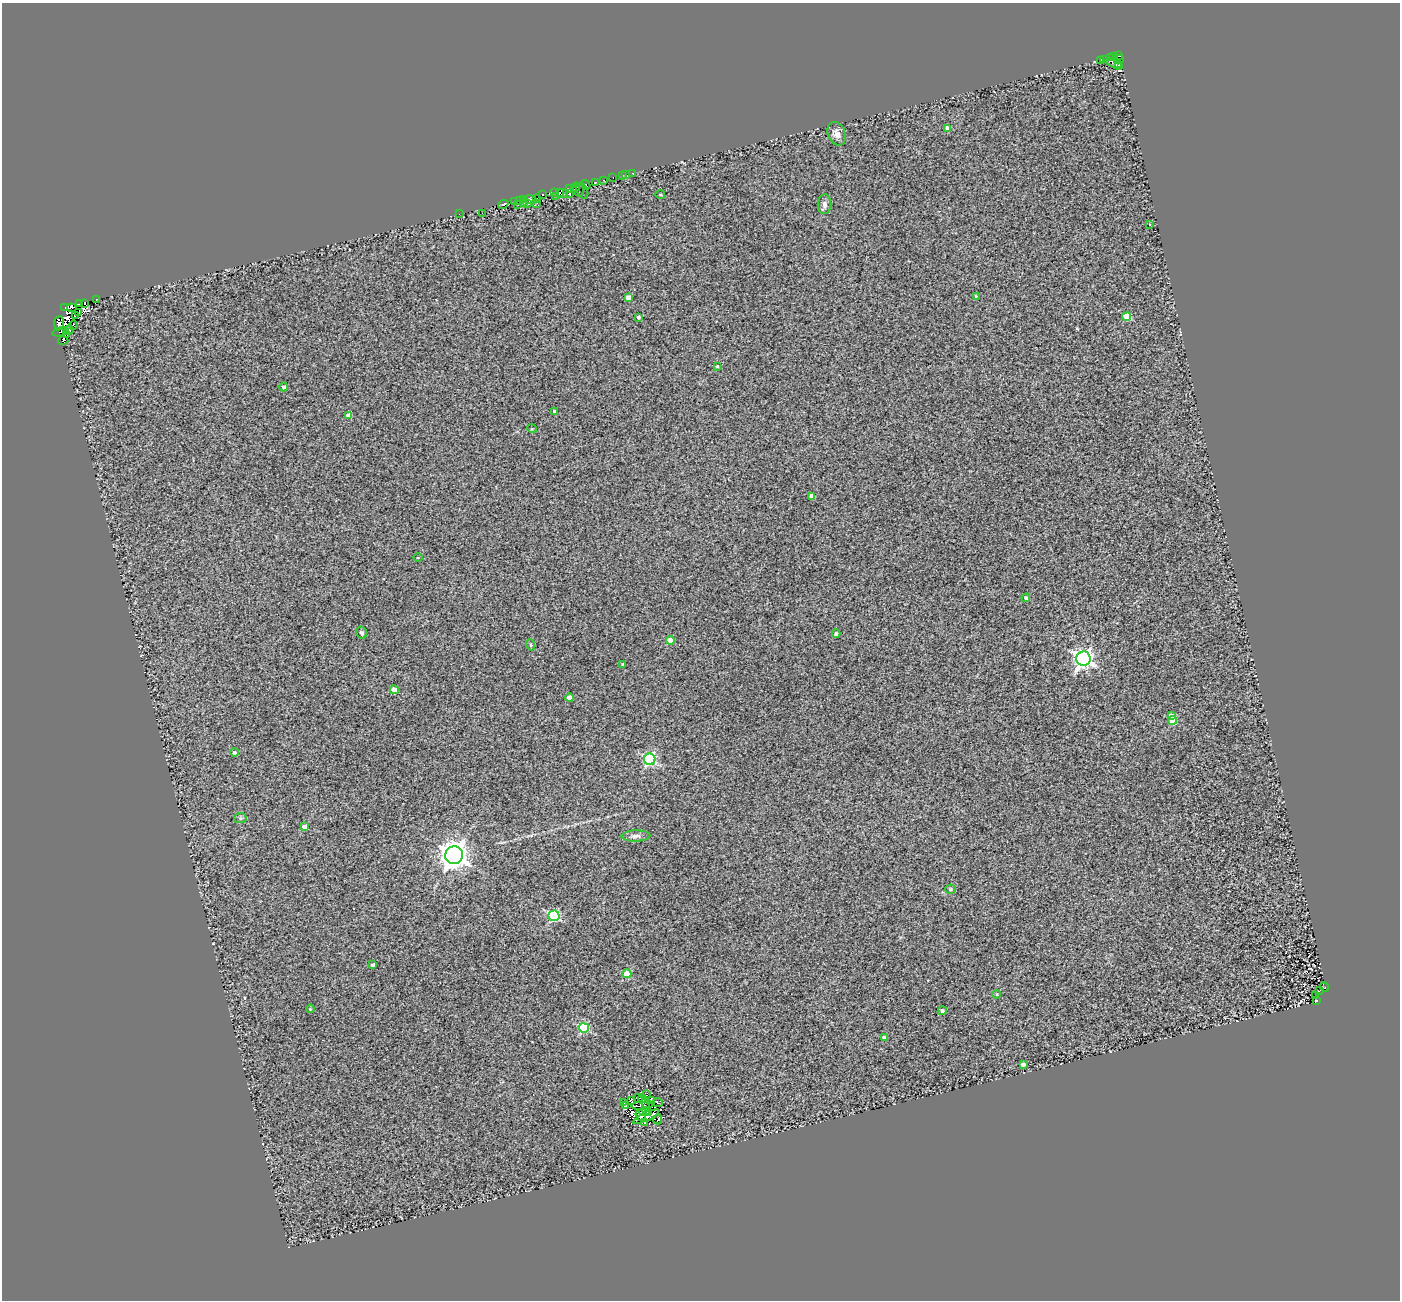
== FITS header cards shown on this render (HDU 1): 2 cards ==
NAXIS1  =                 1398
NAXIS2  =                 1298

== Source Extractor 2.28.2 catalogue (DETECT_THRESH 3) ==
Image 1398 x 1298 px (HDU 1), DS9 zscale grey, 1 PNG px = 1 image px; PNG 1402 x 1302 px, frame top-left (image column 1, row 1298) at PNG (2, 3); each listed source drawn as its Kron ellipse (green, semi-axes under 4 px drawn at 4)
Background 0.958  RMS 1.6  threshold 4.93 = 3 sigma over >= 5 px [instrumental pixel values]
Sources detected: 125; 12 with non-positive FLUX_AUTO (blend fragments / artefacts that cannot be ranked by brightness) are neither listed nor drawn; the other 113 listed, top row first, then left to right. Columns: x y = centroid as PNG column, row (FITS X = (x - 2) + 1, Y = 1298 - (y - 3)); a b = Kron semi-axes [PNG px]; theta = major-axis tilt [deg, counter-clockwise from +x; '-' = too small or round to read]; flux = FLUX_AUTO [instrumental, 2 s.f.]
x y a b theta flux
1119 55 4 3 - 2100
1113 57 3 3 - 53
1110 58 3 3 - 490
1118 59 5 2 - 1200
1101 60 4 3 - 410
1104 60 3 2 - 310
1114 64 10 3 -26 1300
1119 64 4 2 - 660
948 128 4 4 - 890
837 134 12 8 -67 650
632 173 2 2 - 110
626 174 3 2 - 240
622 175 3 2 - 290
613 177 3 2 - 1600
603 180 2 2 - 160
595 182 4 2 - 1300
586 185 5 3 - 4100
576 187 4 2 - 4200
569 189 3 3 - 5700
579 190 6 5 - 43
582 191 8 5 -66 970
554 192 3 2 - 430
560 193 4 3 - 1200
543 194 4 3 - 3200
563 194 5 3 - 990
569 194 3 2 - 56
660 195 4 2 - 100
556 196 2 2 - 170
524 199 4 3 - 110
530 199 6 4 -12 1500
537 199 3 2 - 1300
519 200 3 2 - 910
515 201 3 2 - 560
523 203 3 2 - 210
528 203 3 2 - 310
537 203 2 2 - 480
503 204 5 3 - 1300
825 204 10 7 -90 440
518 205 3 2 - 150
482 213 2 2 - 130
459 214 2 2 - 190
1150 224 3 2 - 100
976 296 3 3 - 77
628 297 4 4 - 780
96 299 3 3 - 650
84 303 3 2 - 790
80 304 4 3 - 1300
65 307 2 2 - 320
72 308 5 3 - 110
78 312 4 2 - 560
75 316 4 3 - 1600
638 317 3 3 - 210
1127 317 4 4 - 2800
59 323 7 5 84 12000
73 325 4 2 - 230
69 330 5 4 - 1700
60 332 8 2 15 2300
66 335 3 2 - 290
63 341 5 3 - 12000
717 366 3 3 - 130
284 387 4 4 - 300
554 411 4 3 - 230
349 415 4 4 - 990
532 429 5 3 - 80
812 496 4 4 - 680
418 558 5 3 - 100
1026 598 4 4 - 310
362 633 6 5 - 270
836 634 4 4 - 290
670 640 4 4 - 1300
531 645 5 3 - 110
1083 659 7 7 - 47000
623 664 3 3 - 120
394 690 4 4 - 1200
570 698 4 4 - 1100
1171 716 4 4 - 880
1172 720 4 4 - 3000
234 752 4 4 - 270
650 759 5 5 - 15000
240 818 6 5 - 170
305 827 4 4 - 620
636 836 14 5 1 460
454 855 9 9 - 120000
951 889 5 4 - 170
554 916 5 5 - 10000
373 965 4 3 - 310
627 974 4 4 - 2800
1324 987 5 3 - 300
1319 991 2 2 - 4.5
997 994 4 3 - 93
1316 996 3 2 - 180
1316 1001 4 3 - 1200
310 1009 4 3 - 100
942 1011 5 4 - 210
584 1028 5 5 - 6700
884 1037 3 3 - 280
1023 1064 4 3 - 390
647 1095 3 2 - 400
638 1098 5 3 - 120
642 1099 4 3 - 220
631 1100 4 3 - 150
652 1101 4 2 - 43
623 1102 2 2 - 70
658 1102 5 2 - 200
647 1103 6 3 -21 140
625 1106 4 2 - 130
641 1106 9 3 0 160
644 1111 5 3 - 180
649 1112 4 2 - 140
640 1115 6 3 -54 150
646 1117 14 3 25 200
658 1120 5 2 - 180
644 1123 3 2 - 100
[12 non-positive-flux detections neither listed nor drawn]